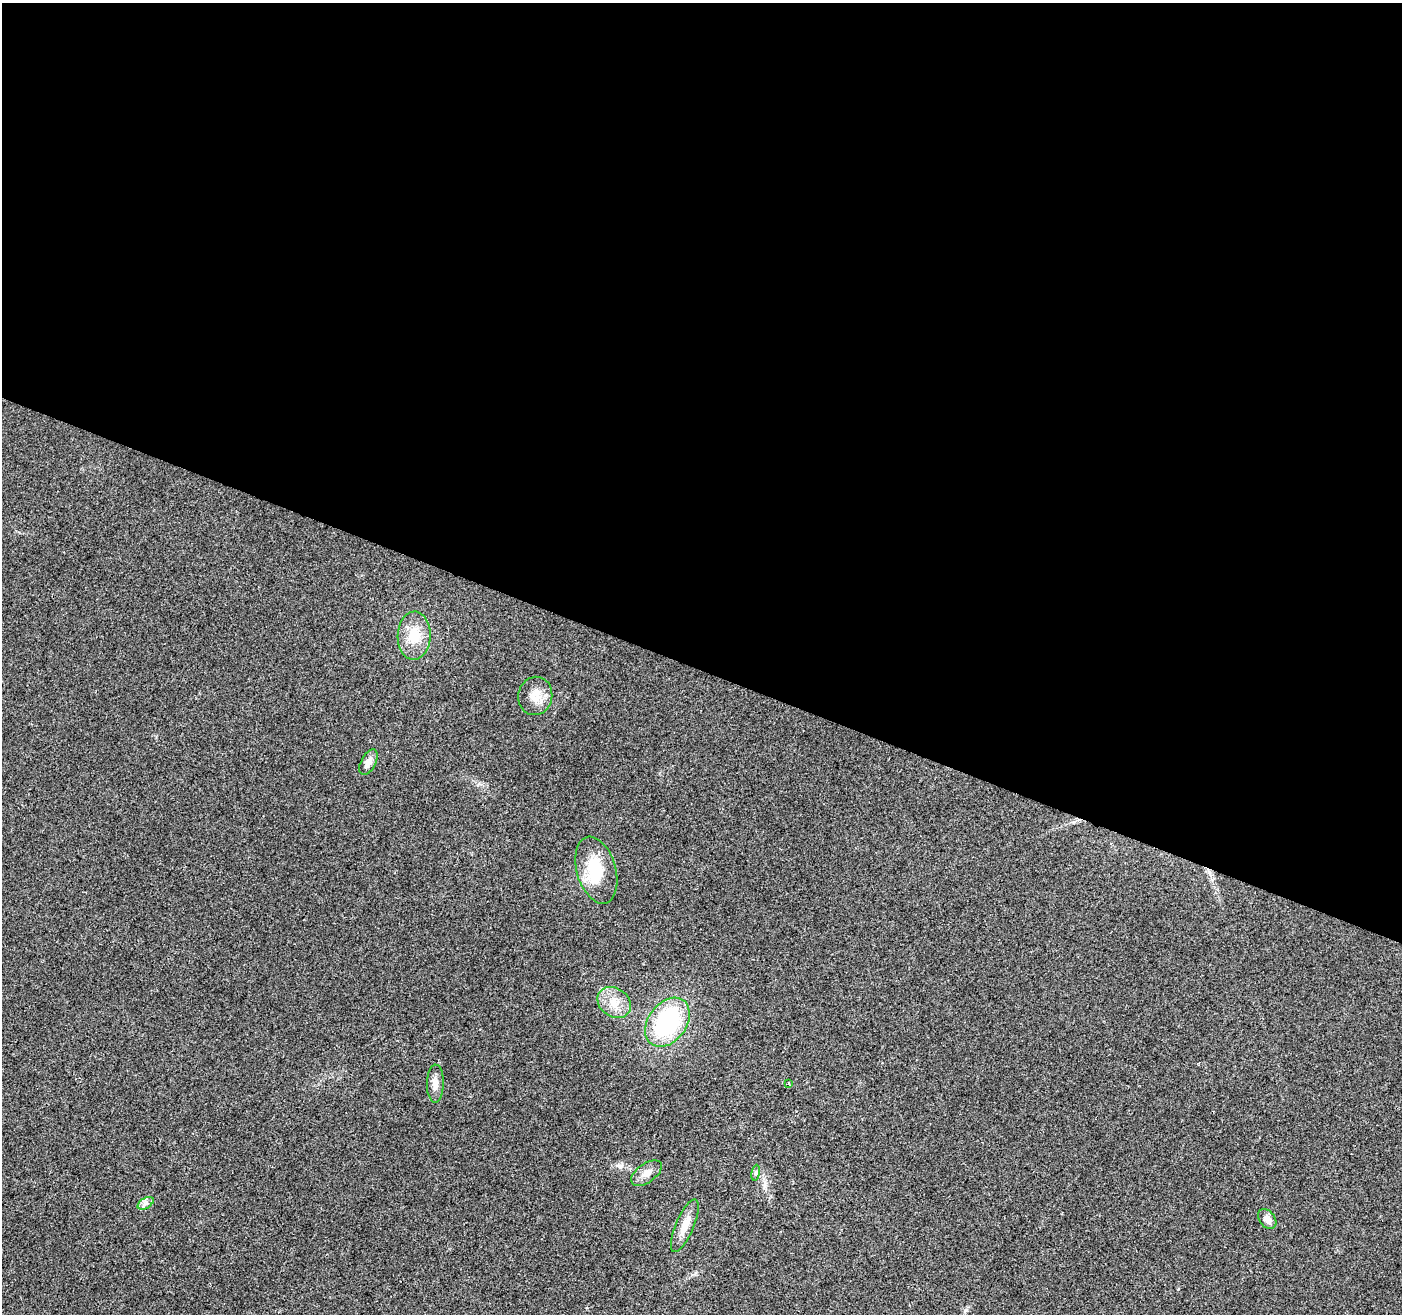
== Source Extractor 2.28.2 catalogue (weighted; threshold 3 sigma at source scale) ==
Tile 3 of 4 x 4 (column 3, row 1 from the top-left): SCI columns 2801-4200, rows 4147-5458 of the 5607 x 5732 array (HDU 1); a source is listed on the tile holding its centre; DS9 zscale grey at full resolution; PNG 1404 x 1316 px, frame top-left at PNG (2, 3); each listed source drawn as its Kron ellipse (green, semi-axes under 4 px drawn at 4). Shown black and unused: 51% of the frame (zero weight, under 2 of 3 exposures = <1% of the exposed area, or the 3 px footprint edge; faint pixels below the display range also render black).
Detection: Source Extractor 2.28.2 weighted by HDU 2 'WHT'; one run over the whole footprint, this tile lists its part. Background 0.0354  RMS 0.0068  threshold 0.0305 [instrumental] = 3 sigma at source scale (4.5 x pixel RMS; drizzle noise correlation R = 1.50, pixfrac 1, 0.0396/0.0396 arcsec/px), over >= 5 px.
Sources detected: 14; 1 inside a brighter object's white glare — neither listed nor drawn; the other 13 listed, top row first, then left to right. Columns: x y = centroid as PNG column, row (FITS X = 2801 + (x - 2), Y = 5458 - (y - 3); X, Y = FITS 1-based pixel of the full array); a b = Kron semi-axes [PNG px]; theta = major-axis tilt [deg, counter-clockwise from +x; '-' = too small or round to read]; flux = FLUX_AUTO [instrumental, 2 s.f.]
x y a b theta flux
414 636 24 16 88 17
535 696 19 17 78 10
368 762 14 7 63 4.4
596 870 34 19 -74 26
614 1002 18 14 -35 11
667 1022 27 19 54 77
789 1083 3 2 - 0.56
435 1084 19 8 89 5
646 1173 17 9 36 5.6
756 1173 8 4 81 1.2
146 1203 9 5 31 2.3
1267 1219 11 7 -53 5
685 1226 28 9 67 9.2
Unlisted compact peaks at least as high as the median listed source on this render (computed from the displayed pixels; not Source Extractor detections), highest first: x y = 765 1187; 479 784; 620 1167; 156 737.